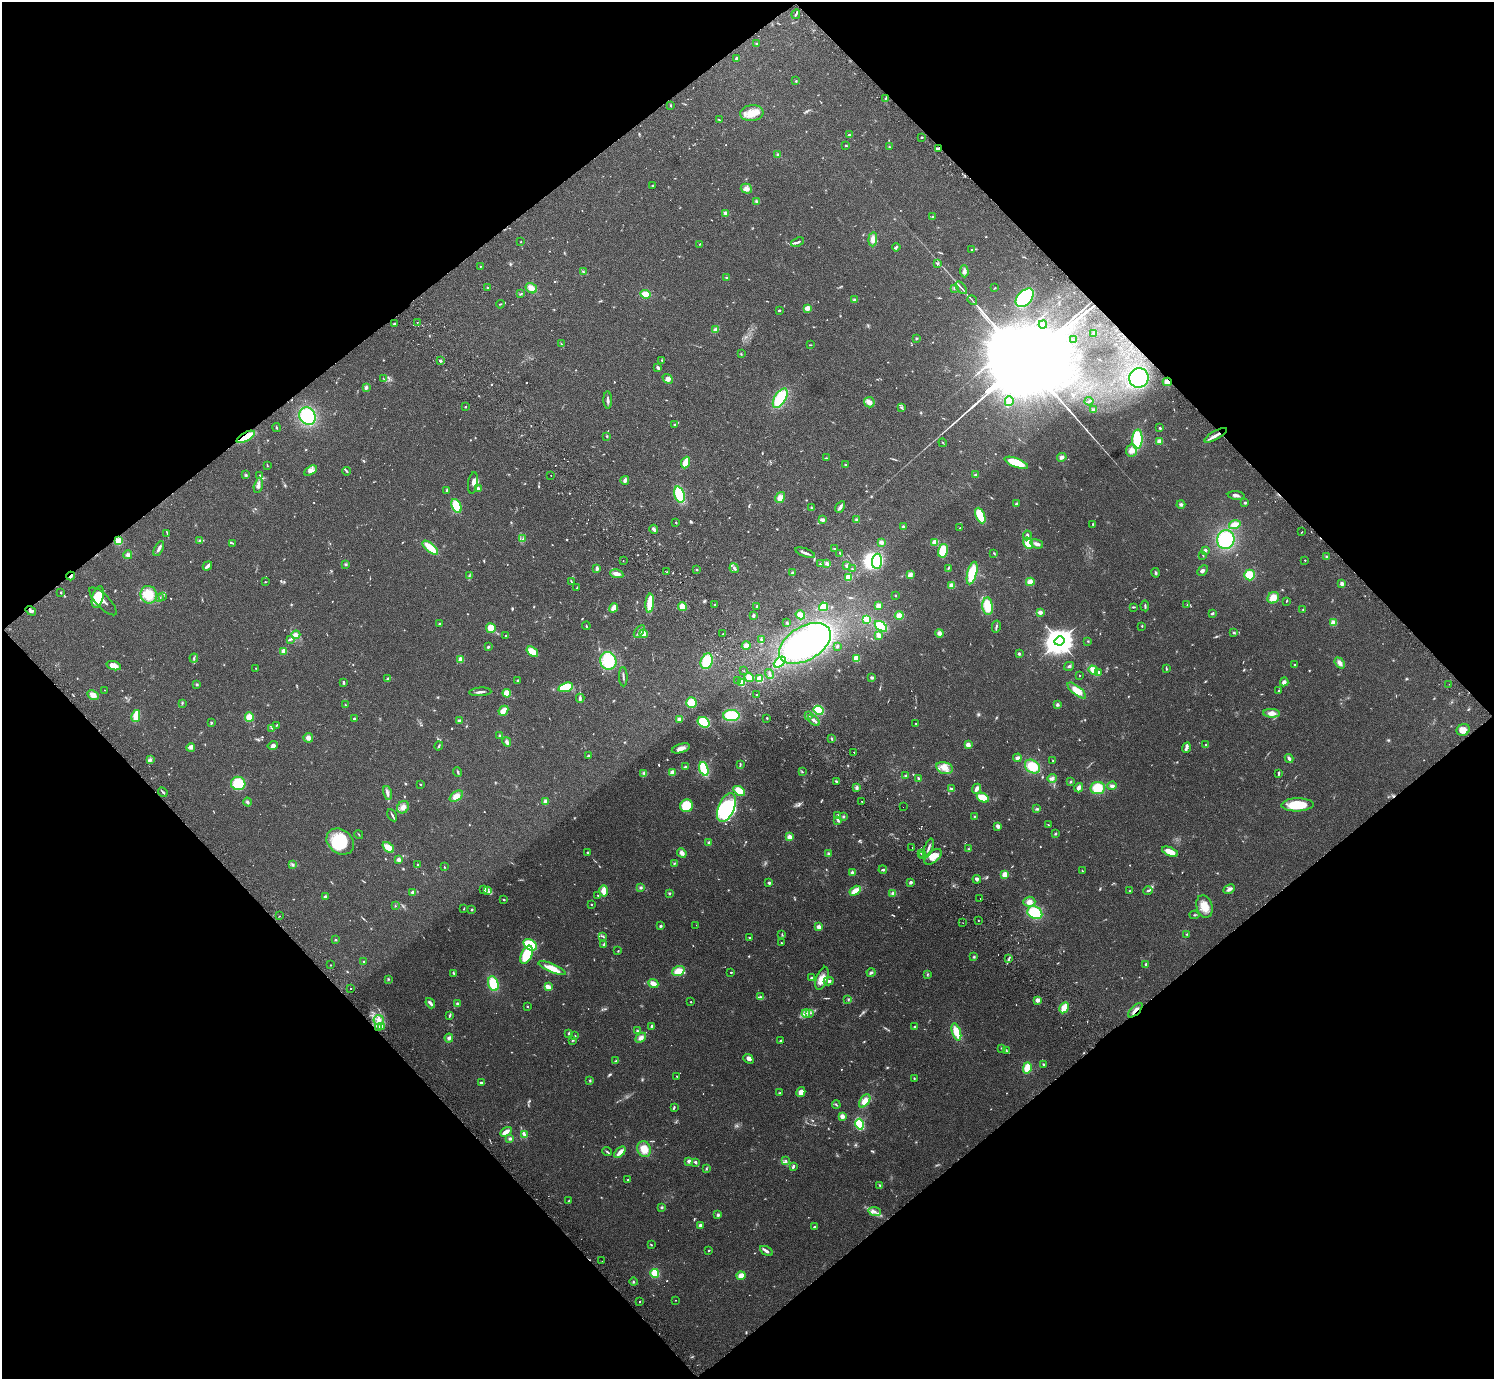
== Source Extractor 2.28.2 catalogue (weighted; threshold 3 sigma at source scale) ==
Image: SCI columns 47-6013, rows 203-5709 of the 6062 x 6050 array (HDU 1 of 3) = the unmasked area's bounding box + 8 px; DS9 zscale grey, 4 x 4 block average (1 PNG px = mean of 4 x 4 image px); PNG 1496 x 1381 px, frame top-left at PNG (2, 2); each listed source drawn as its Kron ellipse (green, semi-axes under 4 px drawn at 4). Shown black and unused: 50% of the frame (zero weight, under 2 of 3 exposures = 3% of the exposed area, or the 3 px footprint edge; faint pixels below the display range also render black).
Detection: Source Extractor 2.28.2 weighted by HDU 2 'WHT'. Background 0.0986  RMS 0.009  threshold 0.0404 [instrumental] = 3 sigma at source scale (4.5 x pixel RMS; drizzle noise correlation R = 1.50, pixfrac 1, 0.05/0.05 arcsec/px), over >= 5 px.
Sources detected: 925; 19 too faint to see at this stretch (4 x 4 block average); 6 inside a brighter object's white glare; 10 cosmic-ray / hot-pixel residue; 1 long thin detection or spike segment (spike, bleed or trail) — neither listed nor drawn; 19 coinciding with a brighter row at this scale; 34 inside a brighter listed object's ellipse — not listed separately; of the other 836, all 500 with FLUX_AUTO >= 3.28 (the completeness limit of this list) listed and drawn (336 fainter detections not listed), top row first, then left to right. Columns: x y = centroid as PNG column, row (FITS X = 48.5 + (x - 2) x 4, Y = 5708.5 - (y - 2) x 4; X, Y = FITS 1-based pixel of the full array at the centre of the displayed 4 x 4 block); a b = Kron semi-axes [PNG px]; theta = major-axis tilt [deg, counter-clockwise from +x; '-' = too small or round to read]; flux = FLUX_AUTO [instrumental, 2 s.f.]
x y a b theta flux
796 14 5 2 - 8
757 44 2 2 - 4
737 59 4 3 - 12
796 81 2 2 - 4.8
886 98 3 2 - 4.1
671 105 3 2 - 3.4
752 113 12 8 5 63
719 120 4 2 - 5.2
849 135 2 2 - 14
922 137 2 2 - 5.3
846 145 2 2 - 5.5
889 147 2 2 - 3.8
939 149 3 2 - 8.5
778 155 4 3 - 11
652 185 3 2 - 5.2
746 189 6 5 - 20
756 201 3 3 - 7.5
726 213 4 3 - 11
932 216 2 2 - 5.6
873 239 7 4 84 26
521 241 2 2 - 3.6
798 242 7 2 22 13
700 244 2 2 - 3.5
896 247 4 2 - 5.6
972 249 4 2 - 4.8
937 263 2 2 - 7.3
480 266 2 2 - 4.7
964 271 6 4 -86 16
584 272 2 2 - 3.7
726 278 2 2 - 3.7
487 288 2 2 - 5.2
531 288 6 4 -32 37
954 288 2 2 - 3.3
961 288 7 2 -50 7.5
995 288 3 2 - 3.5
521 294 3 2 - 4.9
645 294 5 4 - 47
1025 298 11 7 47 310
854 300 3 3 - 7.7
972 300 5 2 - 3.8
500 304 4 2 - 4
807 308 3 2 - 49
779 310 2 2 - 8.1
417 322 2 2 - 6
395 324 3 2 - 3.7
1043 324 4 2 - 5.9
715 330 4 3 - 20
1094 333 3 2 - 5.6
916 338 3 2 - 3.6
1074 340 3 2 - 4.5
561 344 4 2 - 4.5
810 345 3 2 - 3.5
741 354 2 2 - 3.7
662 360 2 2 - 4.4
440 361 3 2 - 8.8
657 367 4 3 - 7.6
1139 378 10 9 - 240
384 379 4 2 - 3.6
668 379 5 4 - 15
1167 382 4 3 - 34
366 388 4 3 - 12
780 398 11 5 58 220
608 400 9 2 -89 12
1009 401 5 4 - 27
1089 401 4 2 - 5.5
869 402 5 5 - 29
465 407 2 2 - 13
901 408 3 2 - 6
1093 410 4 3 - 10
307 416 9 8 - 270
675 424 4 2 - 14
276 428 4 2 - 3.3
1160 428 2 2 - 24
1216 435 13 2 29 34
607 436 3 2 - 4.6
246 437 10 3 28 150
1137 439 9 5 87 260
1159 441 3 3 - 29
943 443 4 2 - 4.1
1131 451 6 5 - 29
1062 457 5 3 - 16
826 458 4 2 - 3.8
685 462 6 2 67 91
1016 463 12 4 -21 140
267 465 3 2 - 3.6
846 465 3 2 - 5.5
311 471 7 4 32 19
347 471 4 2 - 5.6
246 475 3 2 - 5.5
260 475 4 2 - 3.8
551 475 2 2 - 4.1
976 475 4 3 - 8.7
625 480 4 3 - 16
473 483 11 5 82 30
258 485 8 3 76 17
478 488 4 3 - 10
446 491 4 2 - 6.1
679 494 8 5 -72 190
1236 495 8 3 -5 14
780 498 6 4 57 34
1245 503 2 2 - 30
1016 504 4 3 - 10
1181 504 4 3 - 10
456 506 7 4 -66 120
840 507 6 3 60 15
811 508 4 2 - 5.3
980 515 8 4 -66 130
822 520 4 3 - 16
857 520 3 3 - 11
676 522 2 2 - 3.9
1093 524 2 2 - 4.5
1235 525 6 4 15 52
903 527 3 2 - 7.2
960 528 2 2 - 3.4
654 529 4 2 - 15
1301 532 2 2 - 29
167 533 2 2 - 3.3
1027 535 5 3 - 11
523 539 4 2 - 4.2
1226 539 9 8 - 300
200 540 3 2 - 4.1
118 541 4 4 - 43
881 542 4 3 - 15
935 542 3 3 - 32
232 543 4 2 - 3.9
1028 543 6 4 -58 57
1037 544 6 3 -19 22
430 548 10 3 -41 94
159 549 8 2 63 20
835 549 2 2 - 13
1205 550 2 2 - 14
943 551 7 5 76 130
805 553 10 2 -20 16
840 553 3 2 - 3.4
994 553 3 2 - 4
128 555 4 4 - 12
1203 555 3 2 - 4
1326 557 2 2 - 4.4
623 560 2 2 - 5.1
1305 560 2 2 - 7.7
877 561 7 5 86 280
827 563 4 3 - 12
346 564 3 2 - 6
821 564 2 2 - 61
207 566 5 2 - 22
847 566 4 3 - 8.7
597 568 3 2 - 15
734 568 5 3 - 13
948 568 3 2 - 4.9
852 569 2 2 - 5.8
697 570 2 2 - 3.7
1203 571 6 3 46 11
667 572 2 2 - 5.6
792 573 3 2 - 7.1
972 573 11 4 75 190
1156 573 5 2 - 6.3
617 574 7 3 -12 33
910 575 4 3 - 27
1250 575 5 5 - 110
71 576 4 2 - 12
469 576 3 2 - 3.7
848 577 4 3 - 39
571 581 3 2 - 4.7
265 582 3 2 - 3.4
1030 582 4 4 - 32
1342 583 2 2 - 83
952 585 3 3 - 39
577 587 2 2 - 4.2
61 592 2 2 - 7.4
149 595 9 8 - 86
895 595 2 2 - 16
98 597 11 5 75 110
162 597 4 2 - 5.4
159 598 2 2 - 3.4
1273 598 6 5 - 48
103 601 18 6 -46 44
1286 601 3 2 - 3.8
650 603 9 3 85 110
715 605 2 2 - 5.1
1187 605 2 2 - 4
757 606 2 2 - 5.4
878 606 3 3 - 35
988 606 9 5 -85 92
1145 606 5 2 - 6.9
682 607 4 4 - 47
823 607 4 4 - 78
1133 607 3 2 - 5
614 608 5 3 - 42
1303 609 2 2 - 3.3
31 611 5 3 - 12
1040 612 4 3 - 15
1212 613 3 2 - 6.6
800 615 5 3 - 29
753 616 3 2 - 12
899 616 4 4 - 37
866 619 4 3 - 81
787 623 3 2 - 4.5
1333 623 4 3 - 29
440 624 2 2 - 61
586 626 4 2 - 4.3
881 626 7 4 -36 190
1142 626 2 2 - 3.5
996 627 6 2 77 8.4
491 628 5 5 - 50
639 631 7 2 56 11
1234 632 2 2 - 25
940 633 4 4 - 18
643 634 4 3 - 40
723 634 2 2 - 4.1
296 635 4 4 - 24
878 635 3 2 - 39
506 636 4 2 - 3.6
290 639 4 2 - 7.9
761 640 3 2 - 5.5
1059 641 5 4 - 8600
1088 641 2 2 - 3.6
805 643 28 16 31 830
746 645 4 4 - 27
837 646 3 2 - 6
488 647 3 2 - 6.3
284 651 3 3 - 34
532 652 6 3 -35 82
1019 654 2 2 - 45
194 658 4 2 - 8
856 658 4 3 - 60
461 659 3 3 - 31
608 661 9 8 - 180
707 661 8 6 70 160
780 662 7 3 41 140
1340 663 6 4 -50 23
1294 665 3 2 - 4.2
114 666 7 4 -18 50
1069 666 5 2 - 8
256 668 2 2 - 7.9
1166 669 4 2 - 4.7
1093 670 5 4 - 44
744 671 2 2 - 9.4
1098 672 3 3 - 9.3
770 674 5 2 - 10
1079 676 2 2 - 6.9
623 677 10 2 -88 9.9
749 677 5 4 - 41
872 677 3 3 - 9.1
388 679 3 2 - 6
760 679 4 3 - 60
518 680 3 2 - 7.9
737 681 2 2 - 3.9
344 682 4 2 - 8.2
1284 682 4 3 - 18
741 683 3 3 - 60
196 684 3 2 - 4.2
1449 684 2 2 - 4.2
566 687 8 4 17 160
105 690 2 2 - 3.7
1279 690 3 2 - 3.9
1077 691 11 4 -38 64
480 692 11 2 4 15
507 693 4 4 - 49
93 695 6 4 -29 32
756 695 2 2 - 59
580 698 4 3 - 9.4
182 703 3 2 - 4.4
691 703 5 5 - 90
345 705 3 2 - 5.6
1057 705 4 3 - 9.1
819 710 5 4 - 150
503 711 5 3 - 49
1272 713 8 3 -2 35
731 715 8 5 0 190
808 715 2 2 - 5.1
136 716 6 2 77 130
249 717 5 4 - 53
354 718 2 2 - 23
767 718 2 2 - 4.8
680 719 3 3 - 30
814 720 7 2 -42 17
459 721 3 3 - 7.6
704 722 6 5 - 180
211 723 3 2 - 5.8
916 724 2 2 - 6
277 725 2 2 - 3.9
272 728 3 2 - 4.2
1463 730 7 5 25 40
500 736 3 3 - 10
308 738 5 4 - 21
832 739 3 2 - 4.1
507 742 5 3 - 16
968 745 2 2 - 140
1206 745 2 2 - 8.7
273 746 5 4 - 15
439 746 5 2 - 6.9
191 747 4 2 - 10
681 748 9 4 17 31
1186 748 5 3 - 14
854 752 2 2 - 43
588 756 3 2 - 6.4
1017 758 4 3 - 14
1289 758 4 3 - 13
150 760 4 2 - 7.7
1053 761 2 2 - 5.7
740 764 3 2 - 5.5
1032 766 8 6 -37 120
685 767 3 3 - 7.3
944 768 8 5 -14 38
704 769 7 3 -72 180
458 772 5 2 - 6.8
802 772 3 2 - 3.5
644 773 4 3 - 8.6
672 773 3 3 - 34
1278 774 3 2 - 5.1
906 776 3 2 - 4.9
918 778 3 2 - 5.4
1052 778 5 4 - 16
836 781 4 2 - 6.2
1070 782 2 2 - 3.5
238 783 7 6 - 130
420 784 2 2 - 3.7
1112 786 5 3 - 14
857 788 3 3 - 10
1079 788 5 3 - 21
1098 788 7 6 - 110
951 789 3 2 - 7.9
976 789 5 2 - 24
739 791 6 4 -33 69
163 792 5 2 - 7.2
387 793 7 3 -78 16
456 796 7 4 37 41
983 798 6 4 -28 62
862 801 2 2 - 12
247 802 4 3 - 9.1
545 802 3 3 - 24
1297 805 16 6 1 180
686 806 6 6 - 190
403 807 6 5 - 28
903 807 2 2 - 4.1
726 808 15 8 67 570
1037 809 4 3 - 7.2
392 815 7 2 -61 8.8
838 815 3 2 - 5.7
843 816 3 2 - 6.3
974 816 2 2 - 3.6
838 821 3 2 - 5.9
1048 825 2 2 - 3.9
998 826 4 3 - 17
1055 834 2 2 - 6.4
359 835 5 2 - 4.1
789 837 4 3 - 31
340 841 15 11 -40 230
709 842 4 3 - 7.6
388 847 6 3 -40 83
912 848 2 2 - 10
928 848 10 2 69 14
969 849 3 2 - 3.7
587 852 2 2 - 5.1
1170 852 8 4 -22 53
682 853 5 3 - 22
828 854 3 3 - 6.8
921 854 3 2 - 4
923 856 3 2 - 3.9
933 857 10 5 40 53
399 860 2 2 - 98
674 863 3 2 - 4.4
292 864 3 2 - 5.3
418 864 2 2 - 18
444 867 2 2 - 3.6
883 870 4 2 - 8.5
1082 871 3 2 - 4.8
852 873 3 3 - 12
1005 874 3 3 - 44
977 879 4 2 - 9.1
911 882 3 2 - 12
769 883 2 2 - 45
641 888 3 3 - 7.8
1229 889 6 3 28 19
484 890 3 2 - 7.8
487 891 3 2 - 7.4
603 891 6 3 88 50
855 891 6 3 32 52
1129 891 2 2 - 3.3
1148 891 5 2 - 8.1
412 892 3 2 - 8.5
669 893 3 2 - 4.4
893 893 4 3 - 15
598 895 3 2 - 3.7
325 897 2 2 - 65
980 899 2 2 - 3.5
503 900 2 2 - 3.6
1029 902 6 5 - 29
591 904 2 2 - 3.9
395 906 2 2 - 3.5
1204 907 11 8 -73 61
464 909 3 2 - 3.7
472 910 2 2 - 5
1035 913 7 6 - 190
1195 915 5 2 - 4.5
280 916 2 2 - 4.7
978 921 2 2 - 4
963 923 2 2 - 3.3
696 925 2 2 - 6.4
660 926 2 2 - 7.6
819 927 2 2 - 110
1187 934 2 2 - 4.4
782 935 3 2 - 4.4
603 936 3 2 - 5.6
750 938 3 2 - 3.9
335 939 2 2 - 3.8
781 943 2 2 - 3.4
530 945 7 5 -33 170
604 945 3 3 - 9
618 951 2 2 - 3.3
527 955 9 5 65 140
974 957 3 3 - 5.5
1009 959 3 2 - 5.4
363 961 2 2 - 5
1146 964 3 2 - 6.9
330 965 2 2 - 3.4
552 968 15 4 -22 66
678 971 6 5 - 63
731 972 2 2 - 16
453 973 3 2 - 9.1
871 973 4 3 - 9.5
927 974 3 2 - 3.6
811 978 2 2 - 8.4
822 978 12 5 71 45
388 979 3 2 - 4.9
829 981 5 2 - 19
653 983 5 3 - 38
493 984 7 5 -71 130
548 987 4 2 - 41
351 988 2 2 - 3.5
760 997 4 2 - 9.4
848 999 2 2 - 3.3
1038 1000 3 3 - 24
691 1002 2 2 - 4.2
430 1003 5 2 - 19
457 1004 2 2 - 8.4
527 1006 2 2 - 3.4
1064 1008 6 3 62 73
1135 1010 9 2 45 24
806 1013 4 3 - 16
810 1013 3 2 - 7.8
450 1016 4 2 - 8.6
379 1020 5 5 - 27
381 1026 3 2 - 5.7
651 1026 3 2 - 6.7
378 1027 3 2 - 5.5
915 1027 3 2 - 7.8
637 1031 3 2 - 5.3
956 1032 9 3 -73 120
569 1033 3 2 - 8.9
575 1036 2 2 - 3.5
449 1038 4 4 - 14
641 1038 6 4 40 24
573 1040 3 2 - 4.6
781 1041 2 2 - 21
1002 1048 3 2 - 5.2
1007 1051 4 2 - 5.5
748 1059 5 3 - 20
616 1061 4 2 - 12
1043 1064 2 2 - 6.3
1027 1068 5 3 - 84
677 1076 2 2 - 3.5
914 1078 2 2 - 5.4
590 1081 3 2 - 4.6
481 1083 3 2 - 10
801 1092 5 3 - 34
780 1093 2 2 - 4.1
865 1101 8 4 55 43
836 1105 4 2 - 6
674 1107 4 2 - 5.3
842 1116 3 3 - 22
860 1124 5 3 - 380
506 1132 6 3 31 33
524 1134 4 3 - 11
510 1139 4 3 - 10
644 1149 8 6 -69 66
607 1152 5 2 - 6.5
620 1152 7 2 46 36
785 1160 2 2 - 4.6
689 1161 2 2 - 84
695 1163 3 2 - 5.9
793 1167 4 2 - 11
706 1169 2 2 - 3.9
627 1180 2 2 - 3.6
880 1186 4 2 - 6.8
569 1200 3 2 - 4.2
661 1207 3 3 - 6
874 1211 6 2 -8 11
718 1215 3 3 - 8.2
700 1225 2 2 - 67
814 1227 3 2 - 4.4
651 1245 3 2 - 3.6
709 1250 2 2 - 4.7
766 1251 7 3 -31 13
602 1261 2 2 - 7.2
655 1273 4 4 - 110
741 1276 4 3 - 50
633 1282 4 2 - 5
676 1300 2 2 - 4.1
639 1302 2 2 - 9.1
Overlapping masked pixels (flux is a lower limit): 7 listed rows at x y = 939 149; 1167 382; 1216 435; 246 437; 118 541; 71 576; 1135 1010
Diffuse or blended objects may show on this block-average render without a row.